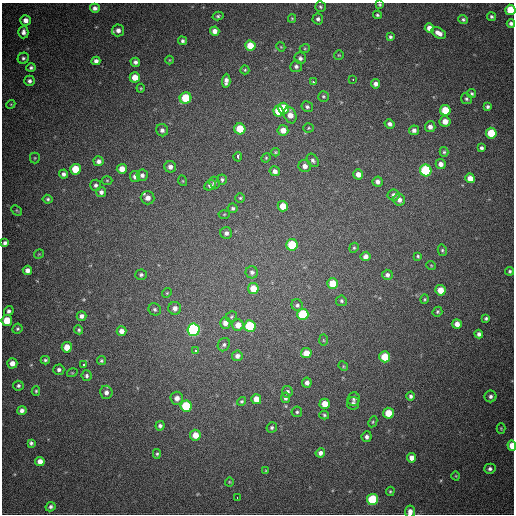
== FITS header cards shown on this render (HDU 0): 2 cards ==
NAXIS1  =                  512
NAXIS2  =                  512

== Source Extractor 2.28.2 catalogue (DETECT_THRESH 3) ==
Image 512 x 512 px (HDU 0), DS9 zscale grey, 1 PNG px = 1 image px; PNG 516 x 516 px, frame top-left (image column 1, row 512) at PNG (2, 3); each listed source drawn as its Kron ellipse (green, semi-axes under 4 px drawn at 4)
Background 670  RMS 19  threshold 58.2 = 3 sigma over >= 5 px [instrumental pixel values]
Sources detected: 189; all 189 listed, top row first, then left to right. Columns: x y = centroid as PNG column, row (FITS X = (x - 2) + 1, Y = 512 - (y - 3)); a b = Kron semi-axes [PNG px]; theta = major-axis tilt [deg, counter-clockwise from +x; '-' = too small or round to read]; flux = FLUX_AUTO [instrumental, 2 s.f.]
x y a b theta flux
380 5 3 3 - 1600
320 7 5 5 - 2200
95 8 5 4 - 4600
510 10 5 5 - 39000
377 15 4 4 - 1900
218 16 5 3 - 2300
491 17 5 4 - 2600
292 18 4 4 - 1300
318 19 5 5 - 3100
463 19 5 4 - 2400
25 20 5 5 - 7800
511 23 4 4 - 3900
429 28 5 4 - 8800
118 30 6 6 - 6200
215 31 5 4 - 8300
23 32 6 5 - 5100
439 33 8 5 -29 8700
390 37 4 3 - 2500
182 41 4 4 - 2600
250 46 5 5 - 27000
281 47 5 3 - 1200
305 48 5 3 - 1300
339 55 5 5 - 1300
23 58 6 5 - 2900
300 58 6 5 - 3700
169 60 4 3 - 970
96 61 4 4 - 5100
135 62 5 4 - 3900
296 66 6 6 - 3500
31 68 4 4 - 2700
245 70 4 4 - 1600
135 77 5 5 - 17000
353 79 3 2 - 4700
29 81 5 5 - 4200
226 81 7 4 86 6500
313 82 3 3 - 3000
375 84 5 4 - 5000
141 88 4 4 - 1500
472 94 5 4 - 2300
323 96 5 5 - 2100
186 98 6 5 - 55000
466 99 5 5 - 2600
11 104 4 3 - 1200
307 107 6 5 - 2900
488 107 4 3 - 2800
284 108 5 5 - 45000
445 110 5 5 - 41000
278 111 5 5 - 34000
290 115 8 6 -67 12000
445 121 5 5 - 12000
390 124 5 4 - 4300
430 127 5 5 - 6100
308 128 5 4 - 1600
240 129 5 5 - 34000
162 130 6 6 - 4400
283 130 5 5 - 12000
414 130 5 4 - 4700
491 133 5 5 - 44000
482 148 4 3 - 3500
275 152 4 4 - 1300
444 152 5 4 - 2100
238 157 4 3 - 29000
35 158 5 5 - 1500
266 158 5 4 - 1400
313 160 7 5 -53 3200
99 161 5 5 - 5400
441 164 5 5 - 7900
305 166 6 6 - 6900
170 167 6 5 - 6200
75 169 5 5 - 36000
122 169 5 5 - 12000
426 170 6 5 - 110000
275 171 5 5 - 5700
63 174 4 4 - 4000
358 174 5 4 - 8700
142 175 6 5 - 4400
135 176 5 5 - 5600
470 178 5 4 - 12000
222 179 5 5 - 2500
107 180 5 3 - 1200
183 181 5 3 - 1200
214 182 6 5 - 2400
377 182 5 5 - 5400
96 185 5 5 - 2900
210 185 6 5 - 5300
101 192 5 5 - 4600
394 195 6 5 - 5900
148 198 7 6 - 8400
240 198 4 4 - 2000
48 199 5 4 - 2100
399 200 6 5 - 6500
283 206 5 5 - 20000
233 208 5 5 - 2500
17 210 6 4 -45 1500
224 214 5 3 - 1400
226 233 6 5 - 4500
5 243 4 4 - 3700
292 245 6 5 - 58000
354 248 5 4 - 1700
442 250 5 4 - 2000
39 254 5 3 - 1100
366 256 5 5 - 6400
418 256 4 3 - 1800
431 265 5 3 - 1000
27 270 5 4 - 6900
510 271 4 4 - 2400
252 272 6 6 - 4100
141 275 6 5 - 2500
387 275 5 5 - 4100
332 283 5 5 - 24000
253 289 5 5 - 20000
440 290 5 5 - 17000
167 293 5 4 - 1500
425 299 5 3 - 1500
341 301 5 5 - 2300
297 305 6 5 - 3100
175 308 6 6 - 6500
155 309 6 6 - 2900
9 311 5 4 - 3600
437 312 5 4 - 2100
303 314 6 5 - 71000
81 316 5 4 - 4900
231 317 6 5 - 1900
486 318 4 4 - 2400
7 320 5 5 - 28000
225 323 6 5 - 7700
457 324 5 4 - 8800
238 325 6 5 - 14000
250 326 6 5 - 81000
17 329 5 4 - 2200
79 330 5 4 - 2000
194 330 6 6 - 240000
122 331 5 5 - 7700
479 334 4 4 - 4200
323 340 6 4 -88 1400
224 345 7 6 - 3300
67 347 5 5 - 16000
195 350 3 3 - 12000
306 353 5 5 - 17000
237 356 5 5 - 5500
385 357 5 5 - 35000
45 360 4 3 - 2200
101 361 4 4 - 1900
12 363 5 5 - 9900
83 365 3 3 - 4000
343 366 5 4 - 1500
59 370 5 5 - 3800
72 373 5 3 - 1000
87 376 5 5 - 3100
307 383 5 4 - 5400
18 386 5 5 - 2700
36 391 5 4 - 1800
106 392 7 6 - 5400
287 392 5 5 - 3800
411 396 4 4 - 3100
490 396 6 6 - 3500
177 398 6 6 - 7500
285 398 5 4 - 3700
256 399 5 5 - 13000
353 399 7 6 - 3600
242 401 4 4 - 2000
353 403 6 6 - 3700
325 404 5 5 - 18000
186 406 6 5 - 69000
22 410 4 4 - 5200
297 412 5 5 - 2300
388 413 5 5 - 29000
324 415 5 4 - 1900
373 422 6 4 64 1700
160 426 5 4 - 3400
272 427 5 5 - 2300
501 428 5 4 - 1400
195 435 5 5 - 15000
367 437 5 5 - 4000
31 443 4 4 - 2800
512 446 5 4 - 17000
320 453 5 4 - 5000
157 454 5 4 - 1800
412 458 5 4 - 8200
40 461 5 4 - 9800
490 469 5 5 - 3400
266 471 4 3 - 1100
456 476 4 3 - 1000
229 482 4 4 - 1300
390 491 5 4 - 1700
237 497 3 2 - 11000
372 499 5 5 - 82000
50 507 5 4 - 3300
410 512 6 5 - 7400
At the frame edge (FLAGS 8, measured only in part): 5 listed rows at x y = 380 5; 510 10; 511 23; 512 446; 410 512